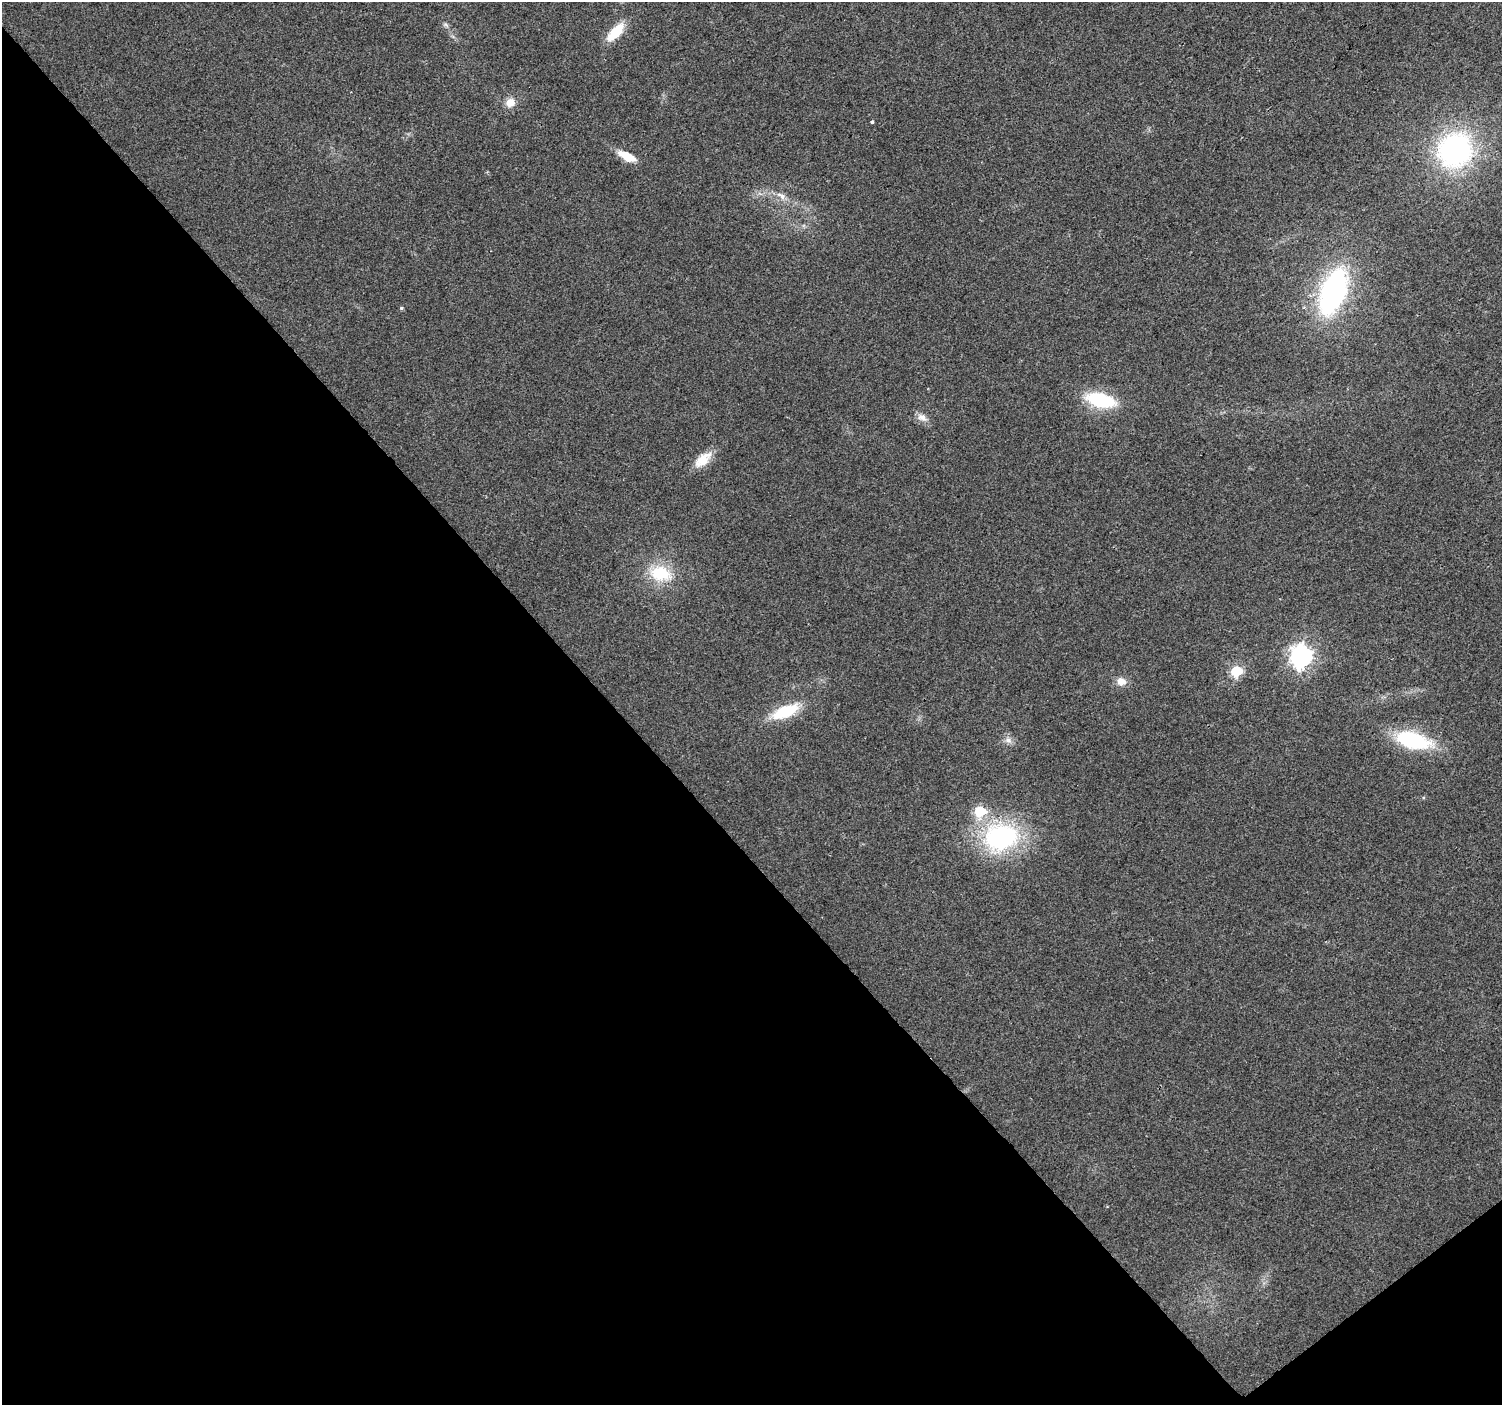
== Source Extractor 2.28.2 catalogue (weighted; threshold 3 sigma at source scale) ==
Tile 14 of 4 x 4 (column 2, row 4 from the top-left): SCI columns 1505-3004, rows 206-1608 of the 6004 x 5959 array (HDU 1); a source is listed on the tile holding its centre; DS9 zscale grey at full resolution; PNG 1504 x 1407 px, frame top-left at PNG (2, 2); no overlay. Shown black and unused: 42% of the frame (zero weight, under 2 of 3 exposures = <1% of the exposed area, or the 3 px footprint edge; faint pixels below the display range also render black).
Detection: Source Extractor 2.28.2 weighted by HDU 2 'WHT'; one run over the whole footprint, this tile lists its part. Background 0.023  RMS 0.0061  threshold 0.0276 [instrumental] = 3 sigma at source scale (4.5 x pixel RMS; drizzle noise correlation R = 1.50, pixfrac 1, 0.0396/0.0396 arcsec/px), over >= 5 px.
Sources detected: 21; all 21 listed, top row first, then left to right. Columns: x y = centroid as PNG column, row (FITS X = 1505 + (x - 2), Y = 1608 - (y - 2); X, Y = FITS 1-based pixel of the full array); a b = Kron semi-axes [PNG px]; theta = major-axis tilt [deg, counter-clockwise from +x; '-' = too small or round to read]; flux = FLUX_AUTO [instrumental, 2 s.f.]
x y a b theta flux
445 24 8 5 -31 1.3
616 32 22 10 47 17
510 102 12 10 31 6.1
872 122 3 3 - 3.4
1455 150 35 32 47 120
627 156 19 8 -26 12
781 196 16 7 -31 4.5
1333 291 37 18 69 150
401 308 5 4 - 0.8
1101 400 26 12 -14 43
922 417 15 9 -31 4.4
703 460 25 12 41 11
660 573 26 17 -13 25
1301 656 8 8 - 360
1236 671 6 6 - 53
1121 681 11 9 -14 5.2
785 712 28 12 22 27
1008 740 10 7 -20 3
1413 740 36 16 -14 53
980 811 6 6 - 42
1001 837 28 21 15 110